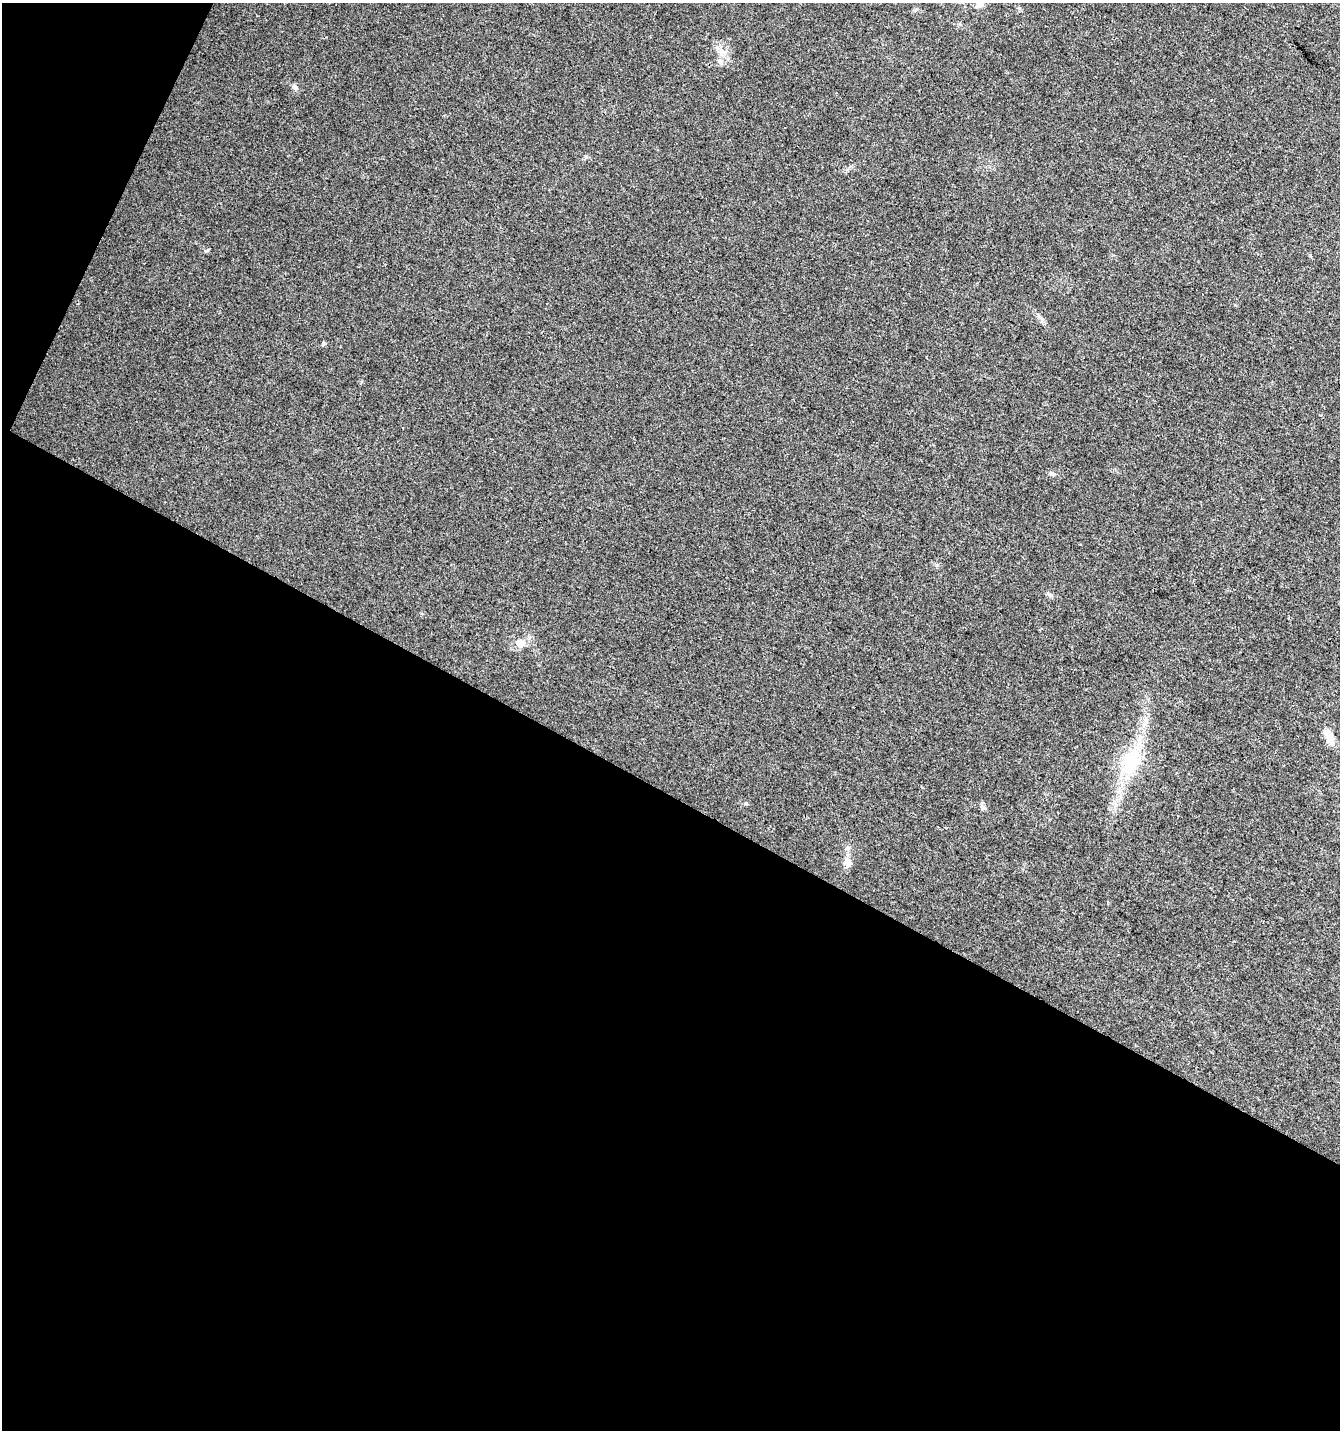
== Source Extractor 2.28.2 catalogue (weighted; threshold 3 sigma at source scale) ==
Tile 3 of 2 x 2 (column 1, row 2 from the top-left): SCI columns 105-1442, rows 2-1429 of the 2903 x 2857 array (HDU 1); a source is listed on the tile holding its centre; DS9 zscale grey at full resolution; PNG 1342 x 1432 px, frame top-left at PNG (2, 3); no overlay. Shown black and unused: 47% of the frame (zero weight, under 3 of 4 exposures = <1% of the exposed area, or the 3 px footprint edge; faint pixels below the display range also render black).
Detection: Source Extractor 2.28.2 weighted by HDU 2 'WHT'; one run over the whole footprint, this tile lists its part. Background 0.0255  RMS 0.0048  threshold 0.0214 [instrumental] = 3 sigma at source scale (4.5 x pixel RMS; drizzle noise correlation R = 1.50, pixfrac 1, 0.0396/0.0396 arcsec/px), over >= 5 px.
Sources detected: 8; all 8 listed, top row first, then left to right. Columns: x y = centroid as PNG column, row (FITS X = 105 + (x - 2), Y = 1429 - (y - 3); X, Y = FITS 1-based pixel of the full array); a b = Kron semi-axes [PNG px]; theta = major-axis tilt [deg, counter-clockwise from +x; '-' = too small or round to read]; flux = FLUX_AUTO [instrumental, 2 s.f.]
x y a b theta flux
980 4 11 9 31 3.5
294 87 8 7 - 1.4
1052 473 9 5 -17 1.2
519 645 8 8 - 2.2
1329 736 20 9 -67 5.4
1133 762 40 19 70 24
983 808 8 6 -16 1.1
848 862 13 8 -72 3.3
Isophote crosses this tile's border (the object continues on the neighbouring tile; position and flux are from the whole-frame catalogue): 1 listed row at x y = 980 4